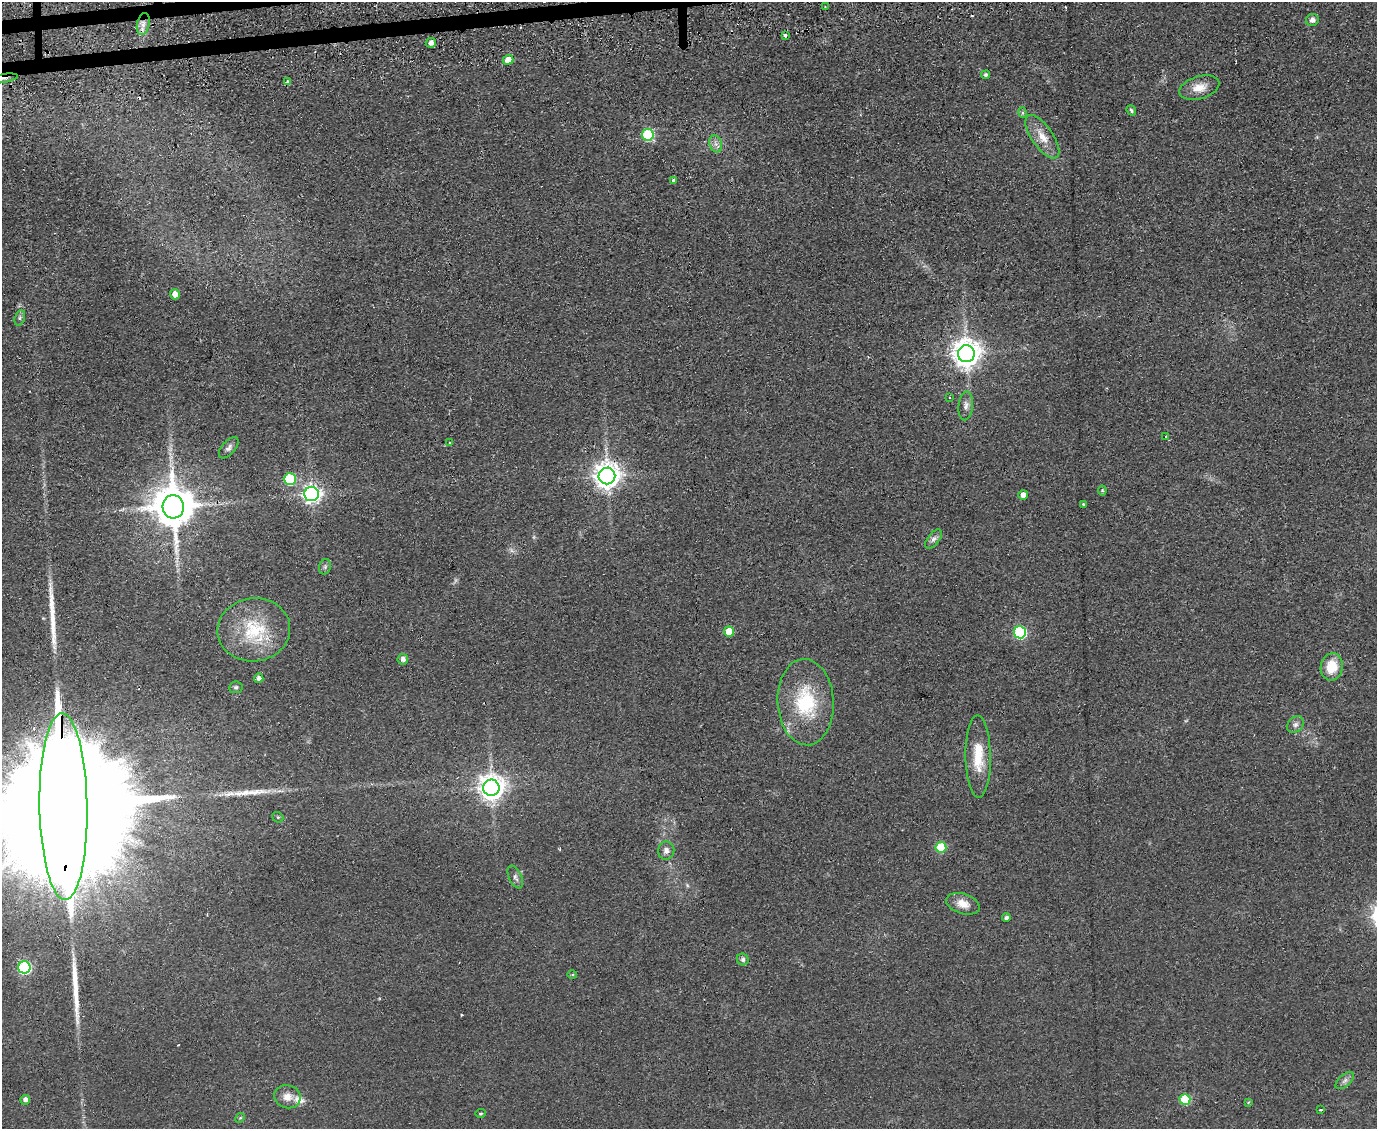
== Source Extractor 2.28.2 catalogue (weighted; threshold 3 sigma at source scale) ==
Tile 8 of 3 x 4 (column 2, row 3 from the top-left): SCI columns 1801-3175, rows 1170-2296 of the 4674 x 6921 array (HDU 1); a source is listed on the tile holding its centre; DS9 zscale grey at full resolution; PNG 1379 x 1131 px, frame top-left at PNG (2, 2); each listed source drawn as its Kron ellipse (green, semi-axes under 4 px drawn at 4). Shown black and unused: <1% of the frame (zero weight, under 2 of 3 exposures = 3% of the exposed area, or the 3 px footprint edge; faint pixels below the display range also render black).
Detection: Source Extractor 2.28.2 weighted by HDU 2 'WHT'; one run over the whole footprint, this tile lists its part. Background 0.0634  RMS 0.0089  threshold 0.0401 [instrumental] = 3 sigma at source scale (4.5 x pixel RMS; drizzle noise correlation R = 1.50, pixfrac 1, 0.05/0.05 arcsec/px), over >= 5 px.
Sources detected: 71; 1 too faint to see at this stretch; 4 cosmic-ray / hot-pixel residue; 3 long thin detections or spike segments (spike, bleed or trail) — neither listed nor drawn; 1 inside a brighter listed object's ellipse — not listed separately; the other 62 listed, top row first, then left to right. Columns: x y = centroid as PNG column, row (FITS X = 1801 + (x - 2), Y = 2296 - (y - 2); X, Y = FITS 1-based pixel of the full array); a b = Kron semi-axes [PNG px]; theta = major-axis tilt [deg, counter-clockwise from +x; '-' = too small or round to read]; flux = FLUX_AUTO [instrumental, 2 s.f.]
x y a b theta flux
825 6 4 3 - 1.2
1312 20 6 6 - 4.1
143 24 11 6 77 5.9
785 35 3 3 - 2.8
431 43 5 4 - 5.3
508 60 5 4 - 11
986 75 4 4 - 2.1
2 79 15 4 10 4.8
288 82 4 3 - 4.6
1199 88 20 11 16 12
1131 110 5 4 - 1.5
1023 113 5 3 - 1.3
648 135 6 6 - 73
1042 137 25 10 -55 14
716 144 9 6 -72 3.6
673 180 3 3 - 2.2
175 294 5 5 - 7.4
20 318 8 5 71 2
966 354 8 8 - 1100
950 397 3 3 - 1.7
966 406 14 7 84 4.5
1165 437 3 3 - 2
449 443 3 3 - 1.1
229 448 13 6 48 3.6
607 476 8 8 - 920
290 479 6 6 - 69
1102 490 5 4 - 1.1
311 494 7 7 - 380
1023 495 5 4 - 5.8
1083 504 4 4 - 0.95
173 507 12 10 -85 3400
933 539 11 6 52 3.4
325 567 8 5 70 2.1
254 630 36 31 7 54
729 631 5 5 - 23
1020 632 6 6 - 110
403 659 5 5 - 3.8
1332 667 14 11 80 21
259 678 5 4 - 4.8
236 687 7 5 8 1.9
806 702 43 28 -87 61
1295 725 9 7 45 3.4
978 756 41 12 -89 27
491 788 8 8 - 900
63 807 93 24 -89 110000
278 817 6 5 - 1.4
941 847 5 5 - 47
666 851 9 8 - 4.1
515 877 12 6 -65 3.2
963 904 17 10 -18 9.4
1006 918 4 4 - 2.7
743 959 6 5 - 2.3
24 967 6 6 - 130
572 975 5 3 - 1.2
1345 1081 11 6 42 3.4
287 1097 13 11 -17 8
1185 1099 5 5 - 44
25 1100 5 4 - 4.4
1248 1102 4 3 - 0.85
1321 1110 3 2 - 1.6
480 1113 5 4 - 1.2
240 1118 5 4 - 1.1
Overlapping masked pixels (flux is a lower limit): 3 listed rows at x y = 2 79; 288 82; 63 807
Isophote crosses this tile's border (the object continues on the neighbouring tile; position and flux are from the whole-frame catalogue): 2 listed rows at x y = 2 79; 63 807